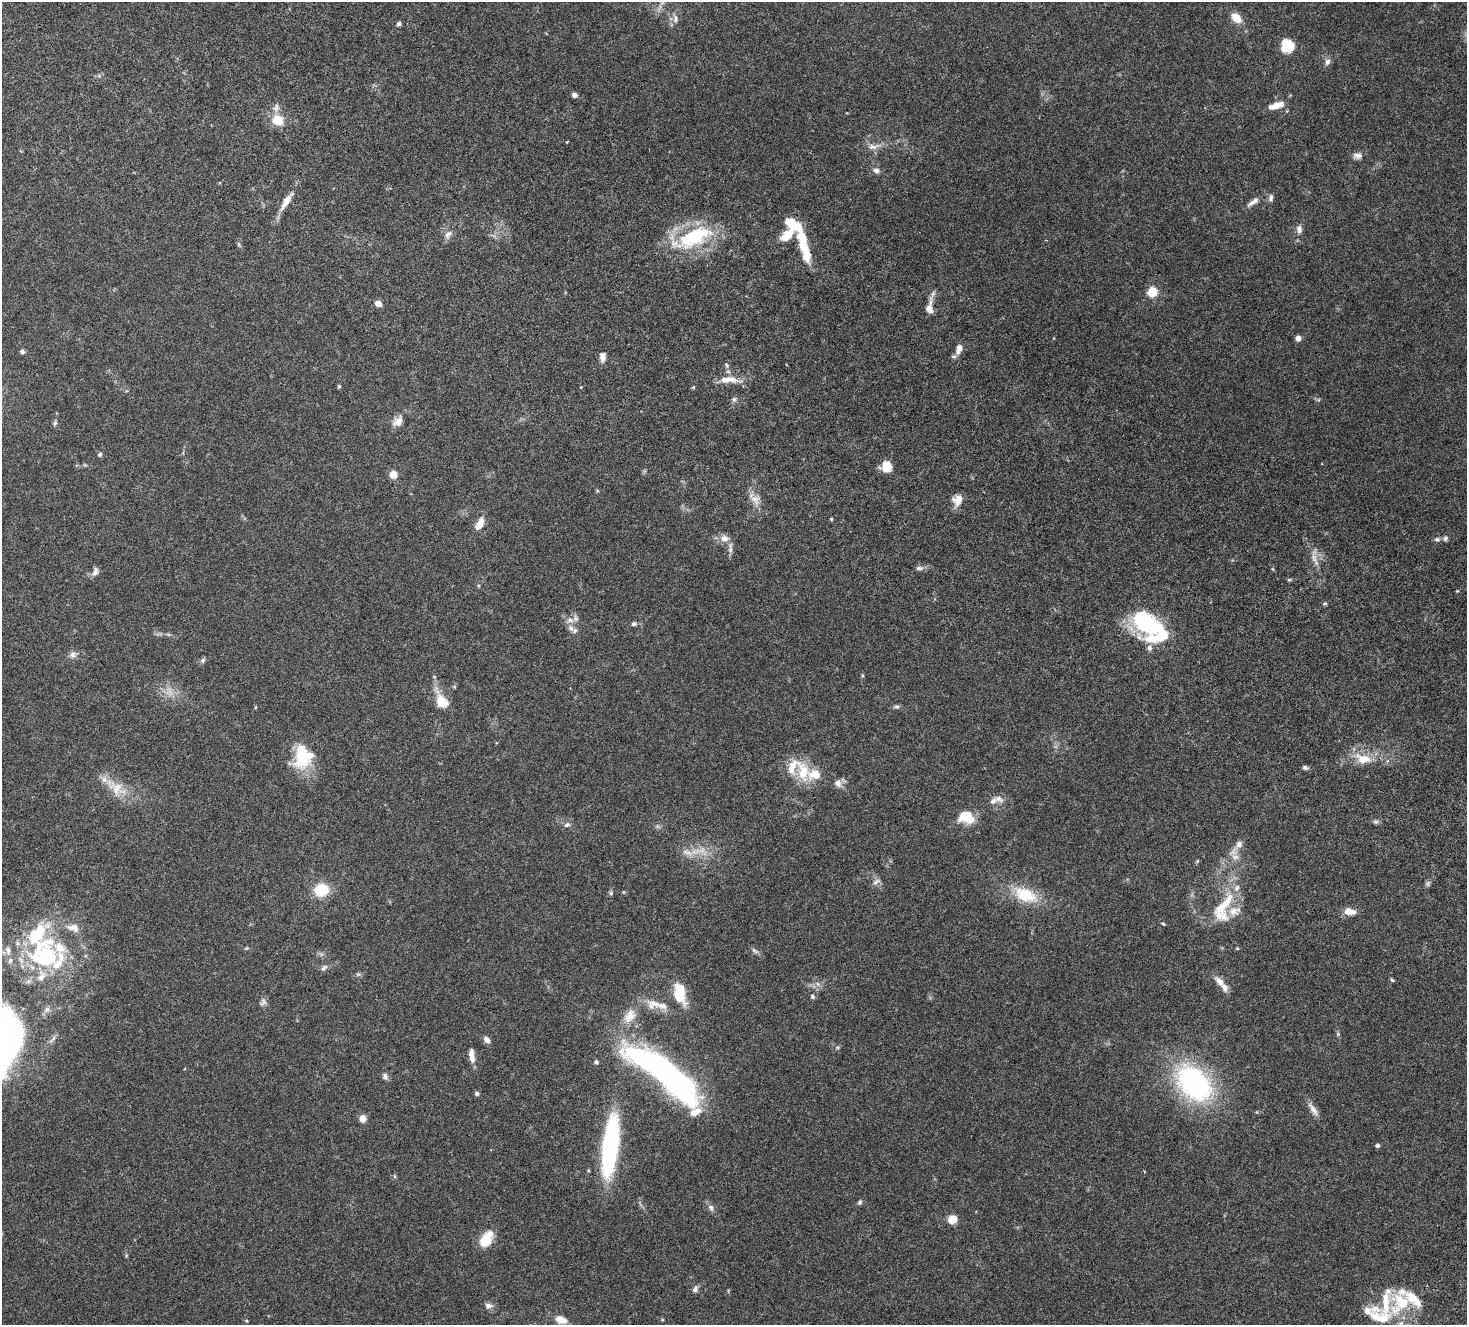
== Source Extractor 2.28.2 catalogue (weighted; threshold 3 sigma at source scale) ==
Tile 11 of 4 x 4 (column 3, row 3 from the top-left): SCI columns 3131-4595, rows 1812-3134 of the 6271 x 6331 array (HDU 1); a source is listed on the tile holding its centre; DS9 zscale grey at full resolution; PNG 1469 x 1327 px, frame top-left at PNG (2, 2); no overlay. Nothing masked; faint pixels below the display range render black.
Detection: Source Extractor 2.28.2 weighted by HDU 2 'WHT'; one run over the whole footprint, this tile lists its part. Background 0.0478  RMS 0.0023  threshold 0.00922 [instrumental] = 3 sigma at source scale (4.09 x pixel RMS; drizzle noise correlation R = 1.36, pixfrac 0.8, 0.0396/0.0396 arcsec/px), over >= 5 px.
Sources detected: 157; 5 inside a brighter object's white glare — not listed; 28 inside a brighter listed object's ellipse — not listed separately; the other 124 listed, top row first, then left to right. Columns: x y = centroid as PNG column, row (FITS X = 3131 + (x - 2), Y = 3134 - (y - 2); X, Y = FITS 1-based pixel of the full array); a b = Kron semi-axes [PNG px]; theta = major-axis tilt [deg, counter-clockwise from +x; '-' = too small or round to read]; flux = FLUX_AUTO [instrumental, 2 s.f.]
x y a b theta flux
1236 18 9 7 -46 3.4
676 19 11 6 87 0.72
399 24 5 5 - 0.4
1287 46 13 12 - 5.2
1327 62 10 7 71 0.69
574 95 5 5 - 0.59
1276 105 10 7 29 1.7
276 106 7 4 -65 0.46
278 120 13 12 - 3.4
873 146 22 7 9 1.4
1357 156 13 8 6 0.86
876 170 8 7 - 0.71
1271 198 10 6 81 0.58
286 201 28 8 56 2.3
1252 203 14 6 36 0.98
1299 229 11 8 87 0.88
448 234 13 8 46 0.93
694 237 52 20 25 14
786 237 20 11 45 2.6
239 244 7 4 -71 0.28
804 246 40 9 -75 6.7
1152 292 5 5 - 9.9
378 304 7 6 - 1.1
929 308 18 8 84 1.8
1298 338 5 4 - 1.2
959 349 16 8 76 1.2
22 352 6 5 - 0.43
603 357 11 7 89 1
726 365 6 4 -61 0.3
728 379 25 8 1 2.4
339 386 5 4 - 0.23
581 387 3 3 - 0.11
693 387 4 4 - 0.24
734 399 7 6 - 0.39
398 421 14 10 46 1.6
55 423 8 5 79 0.36
100 454 6 5 - 0.36
85 465 6 4 -18 0.21
887 466 10 9 - 3.3
393 474 6 6 - 2.4
755 500 15 11 -56 1.7
957 500 13 12 - 1.7
831 519 4 3 - 0.22
480 523 16 8 62 1.9
724 538 12 9 0 1.3
1445 538 7 6 - 0.44
1437 539 8 6 11 0.47
730 548 18 5 87 0.76
1314 558 17 5 -72 1.1
919 568 11 6 0 0.59
95 572 12 7 70 0.74
1289 580 6 3 18 0.21
1325 604 5 4 - 0.25
570 620 13 7 19 1.1
634 624 7 6 - 0.42
1146 626 27 15 -3 11
571 628 11 7 -52 0.88
1149 648 9 7 -74 0.63
73 655 11 9 28 0.83
203 660 7 6 - 0.4
170 693 14 6 -83 1.2
442 702 15 10 -60 4.3
896 706 8 6 3 0.38
302 756 32 18 -89 7.6
1363 759 21 12 -14 3.3
1387 761 5 3 - 0.26
1305 767 6 5 - 0.44
803 771 31 16 -79 4.7
838 783 12 9 -65 1.1
115 787 37 16 -37 4.3
999 799 13 8 -36 0.91
966 817 18 13 -17 3.8
1376 822 8 5 -5 0.41
567 825 9 6 27 0.54
1239 844 14 9 56 1.3
702 850 18 10 -48 2.2
687 852 17 6 -20 1.4
1235 857 12 8 -14 1.1
1197 861 6 3 71 0.19
876 882 12 6 30 0.64
1428 884 7 6 - 0.38
321 890 9 8 - 8.6
611 893 6 5 - 0.27
1025 895 36 19 -24 6.4
1223 908 51 21 65 8.6
1349 911 13 8 -8 1.9
1163 924 5 3 - 0.18
73 928 18 10 -13 1.8
40 929 13 13 - 2.8
755 951 12 5 -32 0.52
45 954 47 22 9 15
324 968 11 5 42 0.55
358 974 7 4 1 0.31
1392 980 5 4 - 0.26
1220 982 17 8 -48 1.5
679 996 23 11 -58 4.3
812 996 7 5 -49 0.34
263 1002 11 8 58 0.61
653 1004 21 14 -2 2.7
629 1016 22 14 56 3.1
1338 1034 5 5 - 0.23
487 1040 9 6 -55 0.84
2 1045 64 51 37 120
472 1055 16 6 -82 1.5
596 1062 5 5 - 0.38
668 1075 80 18 -38 88
385 1076 9 7 -63 0.56
1194 1083 41 28 -46 32
477 1093 6 5 - 0.36
1313 1109 22 7 -57 1.3
362 1118 7 6 - 1.4
1377 1145 5 4 - 0.38
610 1146 46 11 83 38
395 1176 6 4 -89 0.23
860 1202 6 5 - 0.35
711 1207 10 7 -60 0.64
952 1219 8 7 - 2.5
486 1239 22 13 56 3.3
126 1255 6 4 -73 0.2
695 1289 9 7 50 0.59
1401 1303 49 27 31 9.8
488 1306 10 8 -4 0.81
561 1320 15 9 -19 1.8
662 1320 5 3 - 0.17
Isophote crosses this tile's border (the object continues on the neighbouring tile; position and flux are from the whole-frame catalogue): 1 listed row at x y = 2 1045